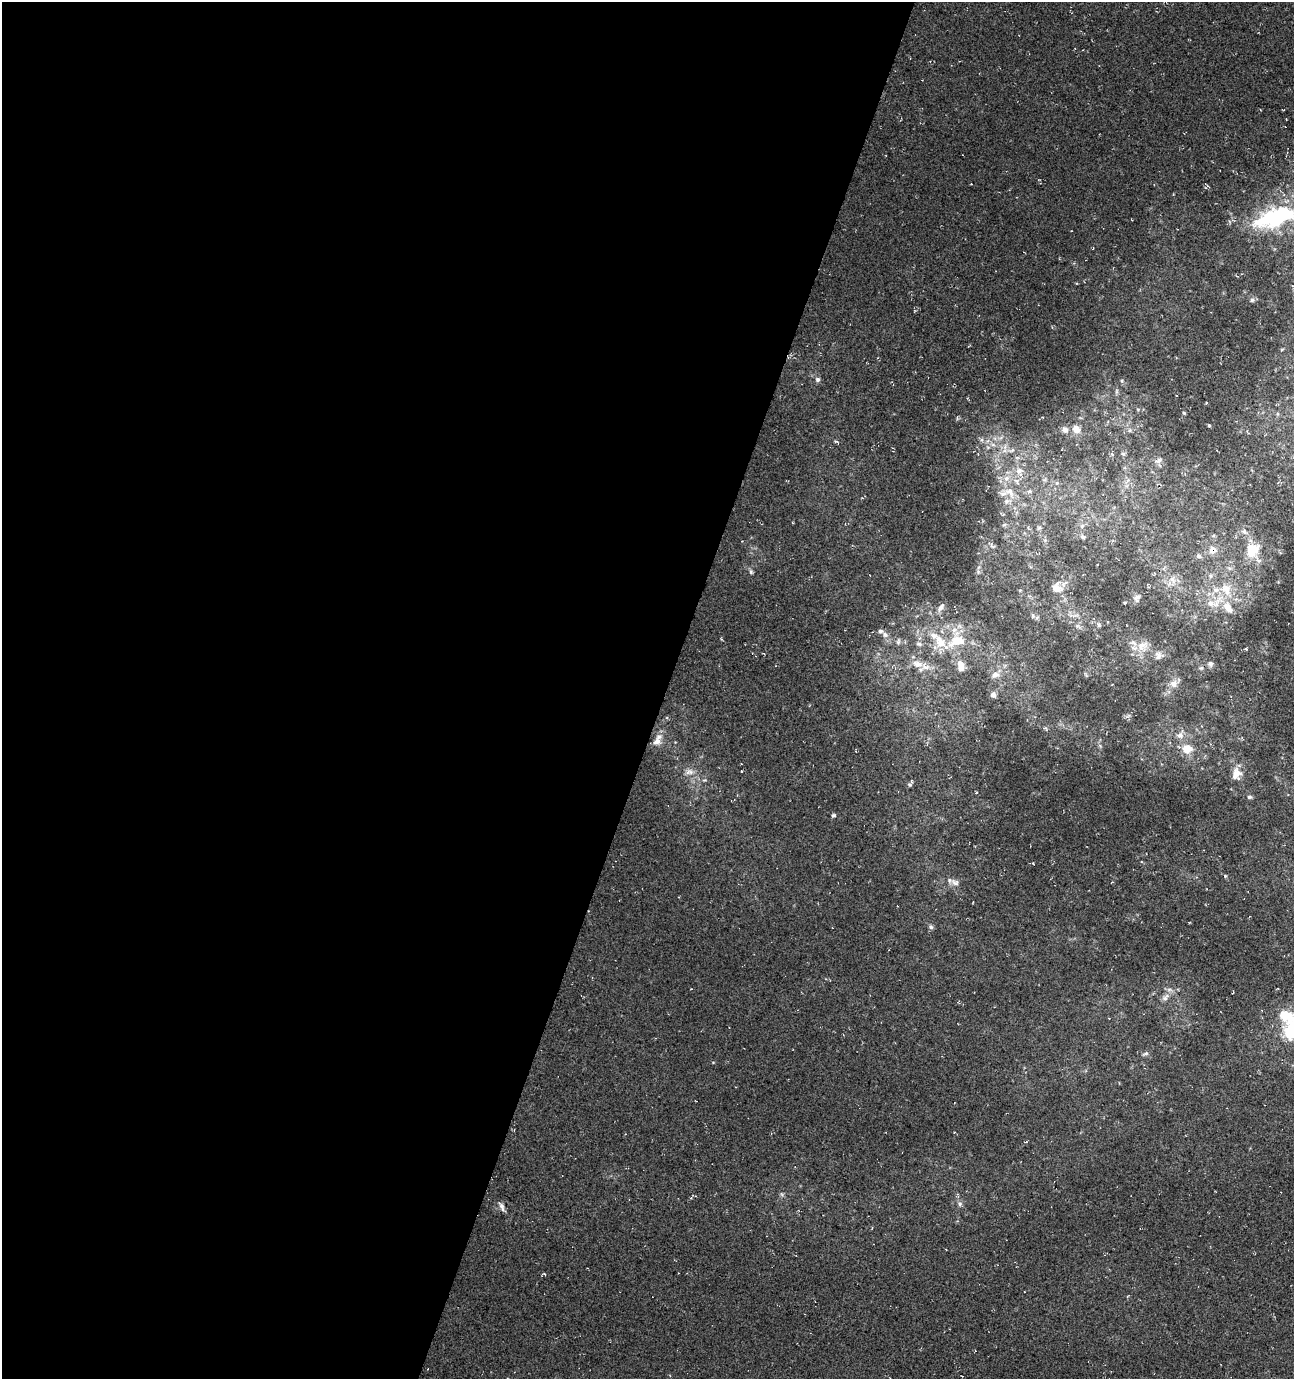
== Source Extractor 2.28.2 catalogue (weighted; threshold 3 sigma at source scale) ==
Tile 5 of 4 x 4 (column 1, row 2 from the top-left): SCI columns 217-1508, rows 2765-4141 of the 5661 x 5522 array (HDU 1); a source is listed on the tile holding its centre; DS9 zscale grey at full resolution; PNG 1296 x 1381 px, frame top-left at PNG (2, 2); no overlay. Shown black and unused: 51% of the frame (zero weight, under 3 of 4 exposures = <1% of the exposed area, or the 3 px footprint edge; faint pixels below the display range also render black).
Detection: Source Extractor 2.28.2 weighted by HDU 2 'WHT'; one run over the whole footprint, this tile lists its part. Background -0.0179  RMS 0.0061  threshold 0.0274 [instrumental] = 3 sigma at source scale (4.5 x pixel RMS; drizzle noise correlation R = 1.50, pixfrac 1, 0.0396/0.0396 arcsec/px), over >= 5 px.
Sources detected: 90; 3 inside a brighter object's white glare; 2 cosmic-ray / hot-pixel residue — not listed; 14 inside a brighter listed object's ellipse — not listed separately; the other 71 listed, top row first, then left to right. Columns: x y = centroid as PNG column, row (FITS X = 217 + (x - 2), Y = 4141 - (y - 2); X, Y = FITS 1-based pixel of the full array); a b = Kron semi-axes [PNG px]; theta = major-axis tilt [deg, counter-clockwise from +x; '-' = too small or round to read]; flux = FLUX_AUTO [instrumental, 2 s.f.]
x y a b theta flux
1263 220 40 19 36 30
1252 300 7 6 - 1.6
1282 349 6 3 20 0.58
818 379 6 6 - 1.6
1117 391 7 4 89 1.1
1184 413 4 2 - 0.61
1209 425 3 3 - 0.69
1065 429 10 8 -54 3.2
1076 429 10 8 -40 5.6
1130 430 6 4 89 0.98
982 440 6 4 -71 1.3
836 441 6 4 -25 0.85
993 445 7 4 -19 1.6
1011 450 14 6 7 4.4
1123 454 5 5 - 1.2
1158 460 9 7 26 2
1019 471 15 11 -68 7.9
1057 483 6 4 -45 1
1029 491 8 6 1 1.8
1010 492 21 12 -53 12
1004 525 6 4 19 0.88
1082 526 6 5 - 1.5
1039 528 6 4 19 0.91
1244 532 8 6 -52 2
1083 537 6 5 - 1.5
992 546 9 3 -33 1.1
1213 550 9 9 - 4.7
1253 550 15 12 47 15
1199 556 6 6 - 1.9
751 572 7 5 -74 1.2
1172 580 13 7 -51 4.8
1057 588 16 14 -63 7.6
1137 598 11 8 55 2.5
1213 603 28 12 17 14
941 607 13 6 58 2.9
1073 615 13 4 6 2.3
1033 616 8 5 -82 1.1
1098 625 7 5 -57 1.2
1078 626 10 5 -22 2
885 635 8 7 - 2.2
934 635 14 9 -20 6
957 641 22 13 22 17
898 642 8 5 64 1.3
919 644 8 5 -10 1.5
1142 646 18 14 34 8.9
1246 649 4 3 - 0.58
1159 655 12 11 - 3.7
918 664 16 10 -15 6.4
961 664 13 10 -53 5
1210 664 7 7 - 2.1
1201 668 7 5 20 1.3
995 675 11 9 29 3.9
1174 684 10 10 - 4.7
993 695 7 6 - 2.5
1180 735 12 8 61 4.1
657 741 11 8 34 3.4
1187 749 13 12 - 8.9
689 772 12 8 3 3.4
1236 774 17 13 79 6.5
910 785 6 6 - 1.2
976 793 4 2 - 0.51
1249 797 6 5 - 1
834 815 6 4 27 1
955 882 13 8 -26 3.4
931 927 7 6 - 1.4
1165 997 13 8 49 3.9
1291 1031 28 19 -88 27
1146 1053 8 5 18 1.4
691 1198 5 3 - 0.7
960 1204 8 6 89 1.6
502 1206 12 5 -65 2.5
Overlapping masked pixels (flux is a lower limit): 1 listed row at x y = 1213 550
Isophote crosses this tile's border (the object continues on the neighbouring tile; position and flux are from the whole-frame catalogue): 1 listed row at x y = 1291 1031
Unlisted compact peaks at least as high as the median listed source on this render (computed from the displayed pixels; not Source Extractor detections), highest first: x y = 1122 381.